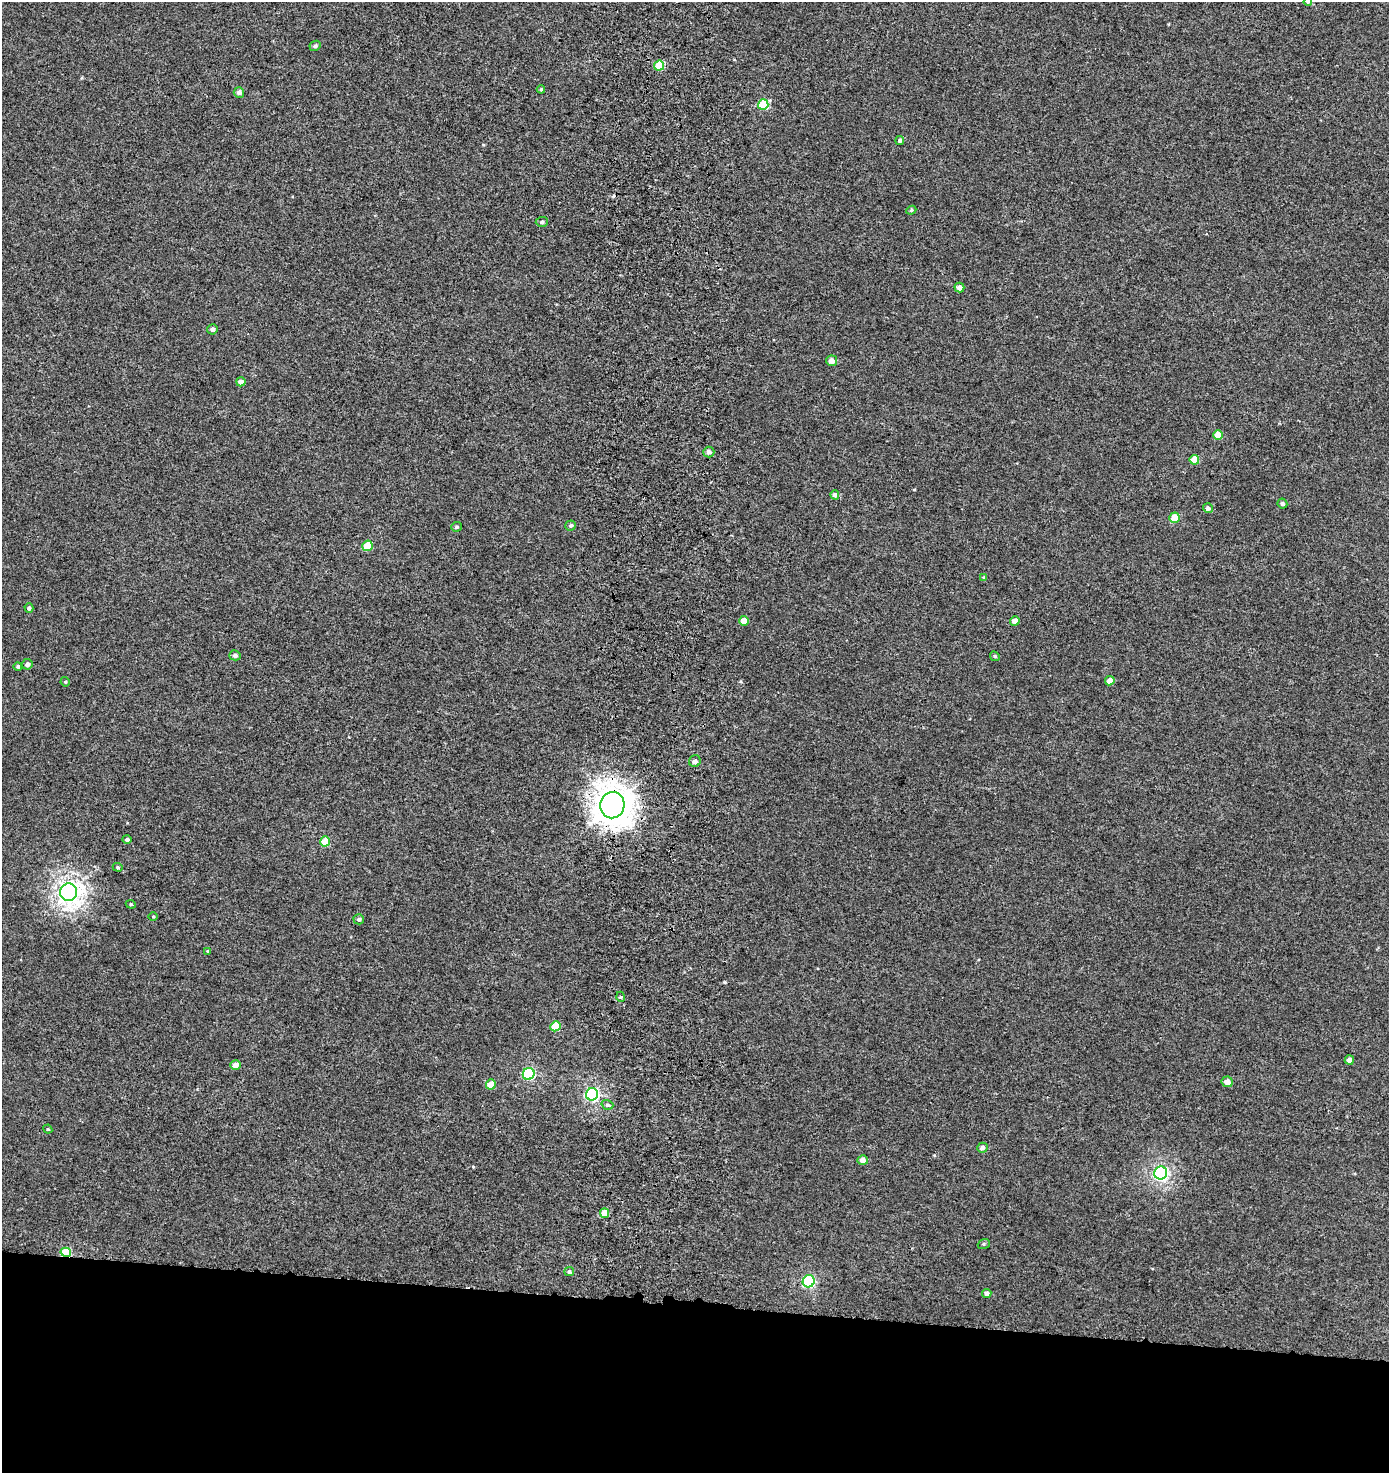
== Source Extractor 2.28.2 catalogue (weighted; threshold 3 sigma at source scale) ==
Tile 8 of 3 x 3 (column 2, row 3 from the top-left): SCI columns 1729-3115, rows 105-1575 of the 4819 x 4580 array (HDU 1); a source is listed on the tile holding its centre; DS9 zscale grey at full resolution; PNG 1391 x 1475 px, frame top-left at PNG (2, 2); each listed source drawn as its Kron ellipse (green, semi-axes under 4 px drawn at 4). Shown black and unused: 11% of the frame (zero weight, under 3 of 5 exposures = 3% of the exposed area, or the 3 px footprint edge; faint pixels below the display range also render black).
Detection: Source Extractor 2.28.2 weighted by HDU 2 'WHT'; one run over the whole footprint, this tile lists its part. Background -2.44e-04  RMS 0.0028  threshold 0.0126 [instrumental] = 3 sigma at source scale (4.5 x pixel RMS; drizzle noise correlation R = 1.50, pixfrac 1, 0.0396/0.0396 arcsec/px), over >= 5 px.
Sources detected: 62; all 62 listed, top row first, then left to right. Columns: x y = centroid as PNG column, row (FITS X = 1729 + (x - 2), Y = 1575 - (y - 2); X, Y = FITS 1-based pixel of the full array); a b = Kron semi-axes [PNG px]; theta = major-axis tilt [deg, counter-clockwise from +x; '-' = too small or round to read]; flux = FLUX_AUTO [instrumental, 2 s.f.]
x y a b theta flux
1308 2 4 3 - 0.34
315 46 6 5 - 0.62
659 66 5 5 - 8.1
541 89 4 4 - 0.31
239 92 5 5 - 1.1
763 105 5 5 - 10
900 141 4 4 - 0.46
911 210 5 4 - 0.38
542 222 6 5 - 0.61
959 288 5 4 - 1.3
212 329 5 5 - 0.84
832 361 5 5 - 1.7
241 382 4 4 - 1.5
1218 435 5 5 - 4.6
709 452 5 5 - 0.87
1194 460 5 5 - 4.3
835 495 4 4 - 1
1282 504 5 4 - 0.59
1208 508 5 4 - 0.84
1174 518 5 5 - 4.5
571 525 5 5 - 0.47
456 527 5 5 - 0.51
367 546 5 5 - 7.2
984 577 4 4 - 0.34
29 608 4 4 - 0.74
744 621 5 5 - 2.7
1015 621 5 4 - 1.8
235 655 5 5 - 0.82
995 656 5 4 - 0.39
27 664 5 5 - 1
18 666 4 4 - 0.44
1110 681 5 4 - 2
65 682 5 4 - 0.35
695 761 6 5 - 1.2
612 805 13 12 - 390
127 839 5 4 - 0.67
325 841 5 4 - 5
118 867 5 4 - 0.32
68 892 9 8 - 160
131 904 5 4 - 0.37
153 916 4 3 - 0.24
359 919 5 5 - 0.81
208 951 4 4 - 0.23
621 997 5 3 - 0.29
555 1026 5 5 - 6.5
1349 1060 4 4 - 1.2
235 1065 5 5 - 1.8
529 1074 6 5 - 26
1227 1082 5 5 - 1.9
491 1084 5 4 - 3.1
592 1094 6 6 - 44
607 1105 6 4 -19 0.55
48 1129 4 4 - 0.32
982 1148 5 5 - 0.85
863 1160 5 5 - 1.5
1161 1173 6 6 - 60
605 1213 5 4 - 3.7
984 1244 6 5 - 0.39
66 1252 5 4 - 12
569 1272 4 4 - 0.5
809 1281 6 5 - 31
987 1293 4 4 - 0.95
Overlapping masked pixels (flux is a lower limit): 2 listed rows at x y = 612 805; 66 1252
Isophote crosses this tile's border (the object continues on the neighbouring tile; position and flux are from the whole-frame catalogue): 1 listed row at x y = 1308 2